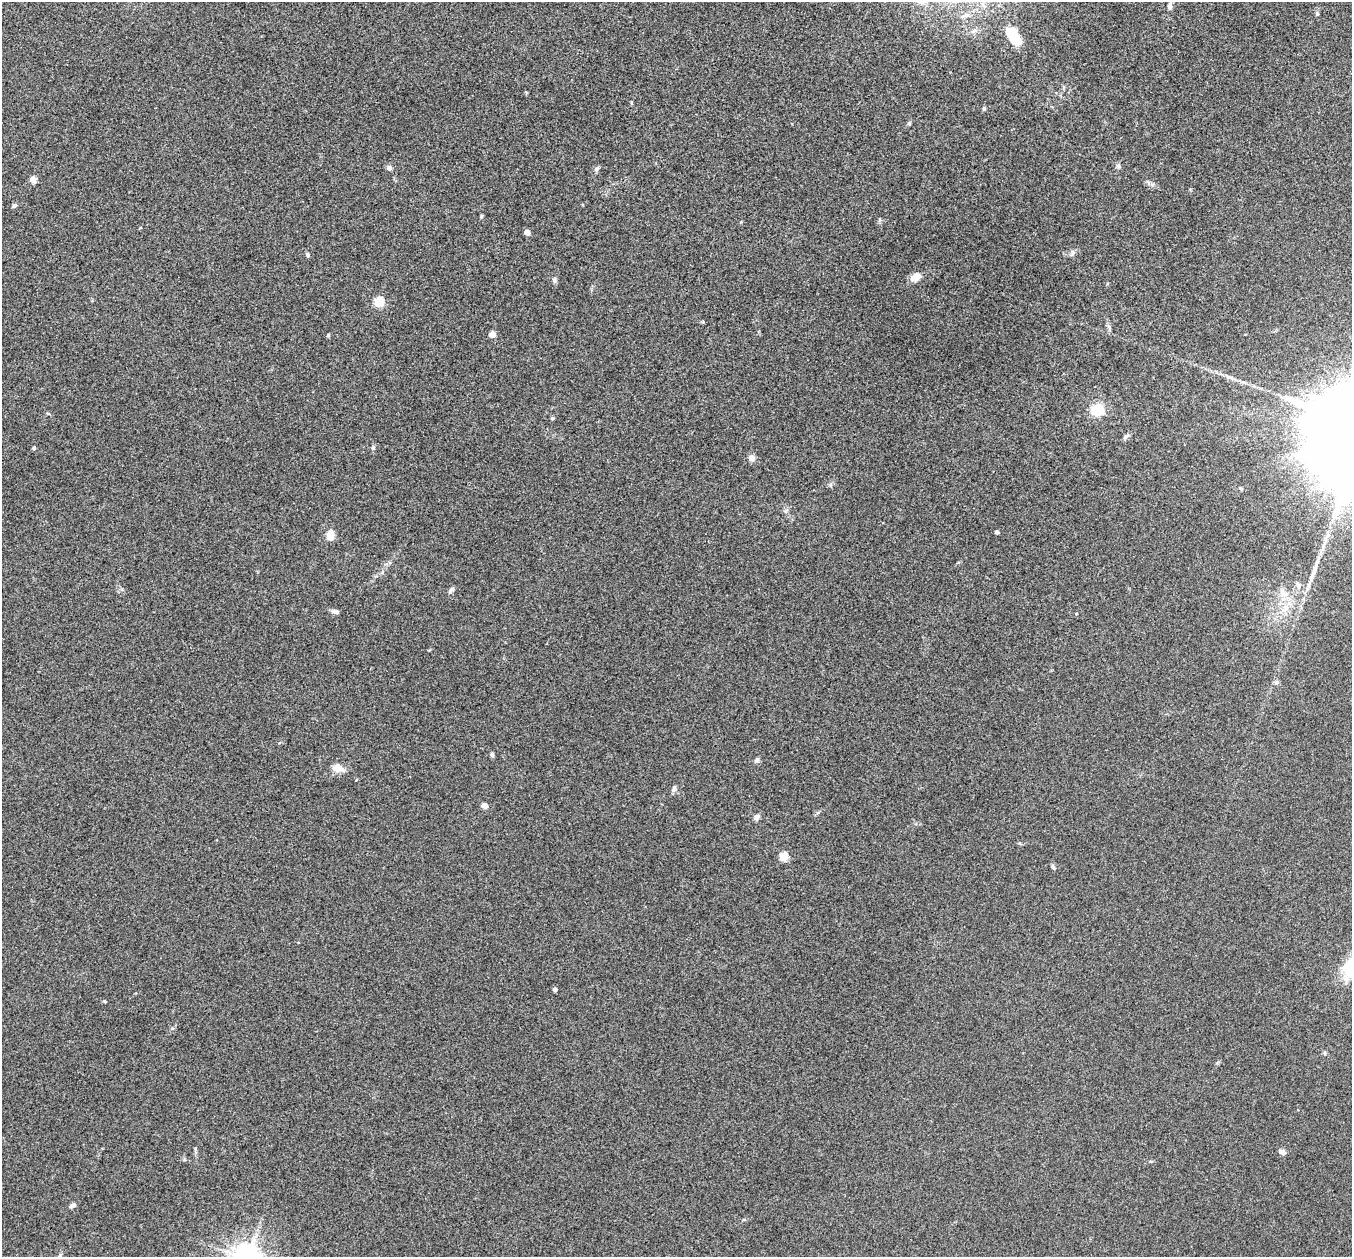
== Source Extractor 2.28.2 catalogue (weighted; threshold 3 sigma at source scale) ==
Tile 10 of 4 x 4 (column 2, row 3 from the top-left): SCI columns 1366-2715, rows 1402-2656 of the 5434 x 5444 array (HDU 1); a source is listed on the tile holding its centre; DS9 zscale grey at full resolution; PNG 1354 x 1259 px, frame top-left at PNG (2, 2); no overlay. Shown black and unused: <1% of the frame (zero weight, under 3 of 4 exposures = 2% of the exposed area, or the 3 px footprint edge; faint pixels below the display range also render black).
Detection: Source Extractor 2.28.2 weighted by HDU 2 'WHT'; one run over the whole footprint, this tile lists its part. Background 0.106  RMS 0.013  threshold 0.0569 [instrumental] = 3 sigma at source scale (4.5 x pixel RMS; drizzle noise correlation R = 1.50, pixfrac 1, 0.05/0.05 arcsec/px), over >= 5 px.
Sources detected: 47; all 47 listed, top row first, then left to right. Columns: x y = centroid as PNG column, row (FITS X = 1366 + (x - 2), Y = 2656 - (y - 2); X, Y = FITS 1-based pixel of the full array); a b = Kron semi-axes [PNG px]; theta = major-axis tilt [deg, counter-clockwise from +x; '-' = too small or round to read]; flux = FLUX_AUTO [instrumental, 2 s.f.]
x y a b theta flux
1170 6 13 6 80 5.1
1317 13 6 4 -69 1.9
974 31 11 5 26 3.9
1014 37 22 10 -59 31
984 109 5 4 - 1.7
909 123 5 5 - 1.5
1118 166 6 5 - 2.4
389 168 7 6 - 3.6
596 169 8 5 51 2.7
33 180 6 6 - 6.7
14 205 6 5 - 2.5
482 216 6 4 88 1.5
527 232 5 4 - 11
307 255 6 5 - 2.2
915 277 10 8 32 12
554 280 8 5 -74 2.9
379 301 5 5 - 76
492 334 5 4 - 15
328 335 5 4 - 1.6
1230 378 12 4 -19 4.8
1098 410 6 6 - 71
552 418 5 4 - 1.5
1126 436 9 5 45 3
34 448 3 3 - 2.3
373 448 6 5 - 2
751 458 4 4 - 17
785 511 6 5 - 2.5
997 532 4 3 - 3.4
330 535 5 5 - 51
1298 585 9 4 -60 3
451 590 10 5 42 2.8
1284 593 16 8 -25 11
335 611 8 5 -14 4
1076 614 4 2 - 0.93
492 754 7 4 -64 2.1
757 760 7 5 47 2.4
338 768 15 8 -14 12
674 789 8 5 70 2.8
484 806 8 6 -24 4.9
756 817 6 6 - 5.1
784 856 5 5 - 57
1053 867 7 4 -45 1.9
555 989 4 4 - 3.7
1325 1053 6 3 -72 1.4
1282 1152 8 5 -17 4.6
73 1205 8 5 24 3.9
59 1256 8 5 62 2.9
Isophote crosses this tile's border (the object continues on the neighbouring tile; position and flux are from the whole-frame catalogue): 2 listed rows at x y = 1170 6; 59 1256
Unlisted compact peaks at least as high as the median listed source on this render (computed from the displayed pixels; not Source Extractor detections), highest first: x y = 104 1001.